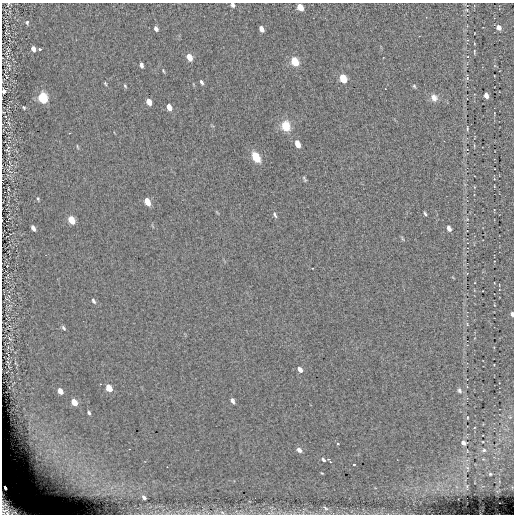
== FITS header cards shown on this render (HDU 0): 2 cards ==
NAXIS1  =                  512 / length of data axis 1
NAXIS2  =                  512 / length of data axis 2

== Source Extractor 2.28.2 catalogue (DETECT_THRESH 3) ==
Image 512 x 512 px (HDU 0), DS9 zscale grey, 1 PNG px = 1 image px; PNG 516 x 516 px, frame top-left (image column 1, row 512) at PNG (2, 3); no overlay
Background 0.0122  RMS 5.2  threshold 15.7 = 3 sigma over >= 5 px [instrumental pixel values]
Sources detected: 82; all 82 listed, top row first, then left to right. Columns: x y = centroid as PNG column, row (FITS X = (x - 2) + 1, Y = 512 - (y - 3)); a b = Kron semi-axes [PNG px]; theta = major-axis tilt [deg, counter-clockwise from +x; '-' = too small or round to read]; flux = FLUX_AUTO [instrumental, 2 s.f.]
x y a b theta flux
8 4 10 4 64 540
233 5 5 4 - 890
300 7 6 4 -56 5600
467 10 5 3 - 310
27 22 5 5 - 580
499 27 6 5 - 1800
156 28 5 3 - 1200
261 29 5 4 - 1900
33 49 5 4 - 1800
39 49 3 3 - 1700
474 51 7 3 -89 440
189 57 6 4 -64 4100
295 61 7 5 -62 12000
8 65 6 3 -33 510
141 65 5 3 - 1200
163 71 5 3 - 350
7 77 3 2 - 230
343 78 7 5 -63 9400
467 78 6 5 - 610
201 82 5 3 - 650
105 84 5 3 - 390
125 86 5 3 - 420
414 86 5 4 - 440
4 91 4 3 - 930
486 95 5 4 - 1600
43 97 6 5 - 32000
434 98 10 8 -59 2300
149 102 6 4 -66 4100
24 107 4 3 - 420
169 107 6 4 -67 3100
286 126 12 10 -75 5500
467 128 5 3 - 410
297 144 7 4 -66 3300
77 146 6 3 -71 330
8 149 9 4 66 550
256 157 9 5 -61 8500
305 180 5 4 - 340
494 186 3 2 - 200
8 189 4 3 - 280
38 198 5 3 - 420
147 202 7 4 -64 5800
425 214 5 3 - 490
275 215 7 4 -62 640
71 220 6 4 -64 9000
33 228 6 3 -66 1500
449 228 6 4 -68 1400
402 239 8 2 -69 390
7 299 8 2 -25 260
93 301 7 4 -58 750
512 314 6 4 -81 830
467 324 5 4 - 470
63 328 8 5 -58 710
10 339 6 3 -21 400
300 370 6 4 -54 1600
109 388 6 4 -57 7600
459 390 7 5 -64 800
60 391 6 4 -60 2900
232 401 7 4 -71 970
74 402 6 4 -56 6300
89 413 5 3 - 630
467 418 3 2 - 270
337 443 3 3 - 490
463 443 5 4 - 1300
129 449 2 2 - 230
299 450 6 5 - 1700
484 450 5 4 - 460
40 453 11 8 89 3200
47 457 33 12 55 10000
37 458 17 8 -40 3400
323 460 5 3 - 610
330 461 6 3 -53 1500
56 462 14 12 9 7200
354 464 3 3 - 780
322 473 4 3 - 300
51 474 15 6 64 2600
490 474 3 3 - 320
467 487 9 3 -80 450
5 488 4 4 - 1500
144 497 4 3 - 780
9 508 25 15 -37 16000
325 508 9 5 -45 890
222 512 7 5 -18 820
At the frame edge (FLAGS 8, measured only in part): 5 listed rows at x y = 8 4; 233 5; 4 91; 512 314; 9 508